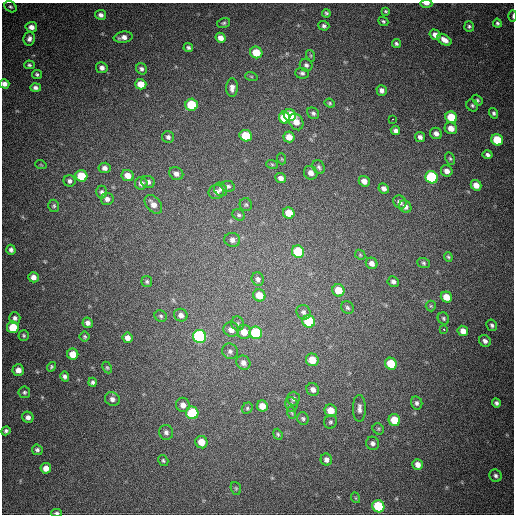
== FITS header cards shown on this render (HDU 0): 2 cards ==
NAXIS1  =                  512
NAXIS2  =                  512

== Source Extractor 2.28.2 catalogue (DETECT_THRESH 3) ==
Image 512 x 512 px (HDU 0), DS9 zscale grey, 1 PNG px = 1 image px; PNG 516 x 516 px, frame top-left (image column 1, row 512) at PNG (2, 3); each listed source drawn as its Kron ellipse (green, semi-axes under 4 px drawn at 4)
Background 705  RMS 20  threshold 60.1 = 3 sigma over >= 5 px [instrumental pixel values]
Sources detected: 164; all 164 listed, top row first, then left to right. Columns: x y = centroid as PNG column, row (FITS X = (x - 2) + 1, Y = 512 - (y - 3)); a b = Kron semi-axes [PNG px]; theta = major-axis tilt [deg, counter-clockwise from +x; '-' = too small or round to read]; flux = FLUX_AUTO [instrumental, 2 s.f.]
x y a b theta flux
426 4 6 3 -2 4800
10 7 6 5 - 2300
386 11 4 3 - 1700
326 13 4 3 - 2100
101 15 5 5 - 4900
513 16 5 2 - 1600
383 21 5 4 - 2000
224 23 6 5 - 2300
497 23 4 4 - 2500
324 26 5 5 - 3100
469 26 5 5 - 2500
31 27 6 5 - 7800
435 35 6 5 - 8300
123 37 9 5 9 7500
221 38 5 4 - 8400
29 39 7 5 80 5000
444 40 8 5 -32 9000
396 44 4 4 - 2600
188 47 5 4 - 2800
256 52 6 5 - 28000
311 56 6 4 -72 1700
29 65 5 4 - 2400
306 65 6 6 - 3500
102 68 6 5 - 5300
141 69 6 5 - 3600
302 73 6 5 - 3400
37 74 5 4 - 2600
251 76 6 4 -19 1900
4 84 5 4 - 6000
141 84 6 5 - 17000
35 88 5 4 - 4000
232 88 9 6 88 7100
382 90 5 5 - 5100
477 100 6 4 -50 2200
330 103 5 4 - 1900
191 105 6 6 - 56000
472 105 6 5 - 2600
313 113 6 5 - 3100
494 113 5 4 - 2800
290 115 6 6 - 46000
451 117 6 5 - 42000
284 118 6 5 - 37000
393 119 3 2 - 3300
296 122 9 6 -63 13000
451 128 6 6 - 12000
395 130 5 4 - 4400
436 133 6 5 - 5800
246 136 6 5 - 35000
168 137 6 6 - 3800
289 137 5 5 - 12000
420 137 5 4 - 4700
497 140 6 5 - 44000
488 155 5 4 - 3500
450 158 6 4 -62 2200
282 159 5 3 - 1200
272 164 6 3 -19 1500
41 165 6 3 -19 1200
319 167 7 5 -61 3000
105 168 6 5 - 5800
447 171 6 5 - 8100
311 173 7 6 - 7700
176 174 7 6 - 6400
128 175 6 5 - 12000
81 176 6 5 - 36000
432 177 6 6 - 110000
281 178 5 5 - 5700
70 181 6 5 - 4100
364 181 6 5 - 8900
148 182 7 6 - 4900
141 183 6 6 - 6200
476 185 5 5 - 12000
228 186 7 5 -12 3000
384 188 5 4 - 5700
221 189 7 6 - 3400
102 192 6 5 - 3100
216 192 8 7 - 6800
107 199 6 6 - 5000
400 202 7 6 - 5700
153 204 11 7 -48 9800
246 205 6 6 - 2400
54 206 6 5 - 2300
405 207 7 5 -48 6000
289 213 6 5 - 21000
239 215 6 5 - 2800
232 240 8 7 - 5500
11 250 5 4 - 3800
298 252 6 6 - 58000
360 255 5 4 - 1600
448 257 5 4 - 1900
372 263 6 5 - 6600
424 263 6 5 - 2300
33 277 5 5 - 6900
258 279 7 6 - 4100
147 281 5 5 - 2400
393 282 6 5 - 4000
338 290 6 6 - 25000
259 295 6 6 - 20000
446 297 6 5 - 18000
431 306 5 5 - 1800
347 308 7 6 - 2900
303 312 7 7 - 3900
181 315 7 6 - 6000
161 316 6 5 - 2500
15 318 6 5 - 4000
443 318 6 5 - 2400
309 321 6 6 - 72000
88 323 5 5 - 5200
238 323 7 6 - 3100
492 325 6 5 - 2800
13 327 6 6 - 28000
231 329 8 7 - 8900
443 329 3 3 - 7800
463 331 5 5 - 8900
244 332 7 7 - 15000
256 333 6 6 - 82000
24 335 5 5 - 2300
85 336 5 5 - 1900
200 336 6 6 - 230000
128 338 5 5 - 7700
485 341 6 5 - 4600
230 351 8 7 - 4200
73 354 5 5 - 17000
312 360 6 6 - 18000
243 363 7 6 - 6700
391 364 6 5 - 36000
51 367 5 4 - 2200
107 367 6 4 -63 1800
18 370 6 5 - 9900
65 376 5 4 - 3800
93 382 4 4 - 2800
313 389 7 6 - 5900
24 392 6 5 - 2700
112 399 7 6 - 5200
293 399 7 6 - 3900
417 403 7 5 -78 3700
496 403 4 4 - 3400
291 404 7 6 - 4200
183 405 7 6 - 7900
262 406 5 5 - 13000
247 408 6 5 - 2100
359 408 13 6 -90 6400
331 411 6 6 - 18000
192 413 6 6 - 70000
292 413 6 3 -71 1400
28 417 6 5 - 5500
303 419 6 5 - 2600
394 420 6 5 - 29000
330 422 7 6 - 2600
378 429 6 5 - 2100
6 431 5 4 - 3100
166 432 7 7 - 4500
278 434 6 4 -68 1900
201 442 6 6 - 17000
372 443 7 6 - 4600
37 450 5 5 - 3100
163 460 6 4 -58 2000
326 460 6 5 - 5400
418 464 5 5 - 8500
46 468 5 5 - 10000
495 476 6 6 - 3600
236 488 6 5 - 2000
356 498 5 3 - 1200
378 506 6 6 - 83000
57 513 5 3 - 2600
At the frame edge (FLAGS 8, measured only in part): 4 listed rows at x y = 426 4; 513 16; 4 84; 57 513